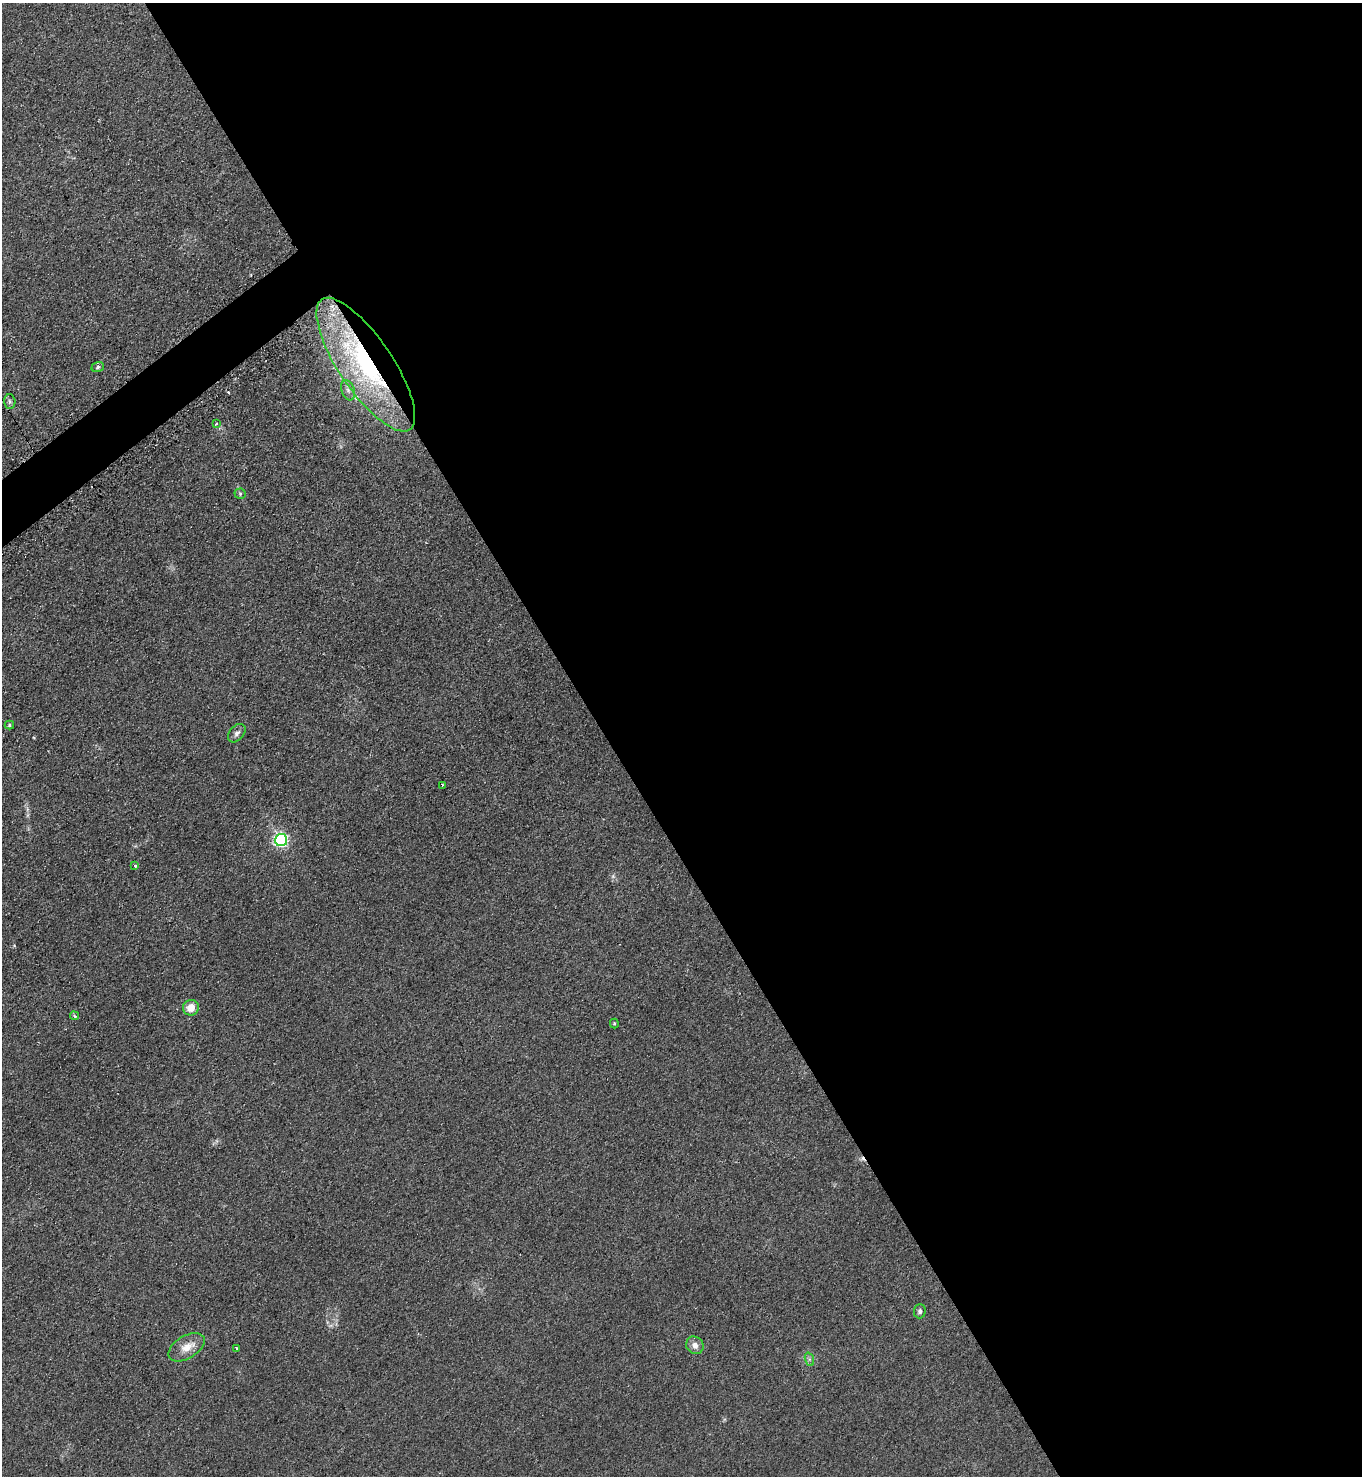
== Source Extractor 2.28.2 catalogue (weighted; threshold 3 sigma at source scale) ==
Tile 8 of 4 x 4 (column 4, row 2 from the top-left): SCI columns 4241-5600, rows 2967-4440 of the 5906 x 5921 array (HDU 1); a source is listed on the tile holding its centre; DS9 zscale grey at full resolution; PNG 1364 x 1478 px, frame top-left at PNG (2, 3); each listed source drawn as its Kron ellipse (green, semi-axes under 4 px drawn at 4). Shown black and unused: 57% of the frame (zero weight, under 2 of 3 exposures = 2% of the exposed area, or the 3 px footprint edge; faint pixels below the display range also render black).
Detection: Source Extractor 2.28.2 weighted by HDU 2 'WHT'; one run over the whole footprint, this tile lists its part. Background 0.1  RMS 0.012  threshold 0.0523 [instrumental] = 3 sigma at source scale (4.5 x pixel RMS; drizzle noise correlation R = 1.50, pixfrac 1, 0.05/0.05 arcsec/px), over >= 5 px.
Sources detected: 21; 2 cosmic-ray / hot-pixel residue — neither listed nor drawn; the other 19 listed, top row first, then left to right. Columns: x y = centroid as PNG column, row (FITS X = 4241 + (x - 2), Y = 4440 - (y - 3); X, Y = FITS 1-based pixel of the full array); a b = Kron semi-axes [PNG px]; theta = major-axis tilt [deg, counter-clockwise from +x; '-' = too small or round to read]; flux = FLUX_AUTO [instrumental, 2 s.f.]
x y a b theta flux
366 365 78 26 -56 210
98 367 6 5 - 2.1
348 390 10 6 -69 5.4
10 401 7 5 -88 2.5
217 424 4 2 - 1.3
240 494 5 5 - 1.6
9 725 4 4 - 1.5
237 733 11 7 48 4.4
442 785 3 2 - 1.2
281 840 6 6 - 230
135 866 3 3 - 2.1
191 1008 8 7 - 14
74 1016 4 3 - 1.8
614 1024 5 4 - 1.3
920 1311 7 6 - 3
695 1345 9 8 - 7.2
187 1347 20 11 31 16
236 1349 3 3 - 3.6
809 1359 7 4 -72 2.3
Overlapping masked pixels (flux is a lower limit): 1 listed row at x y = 366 365